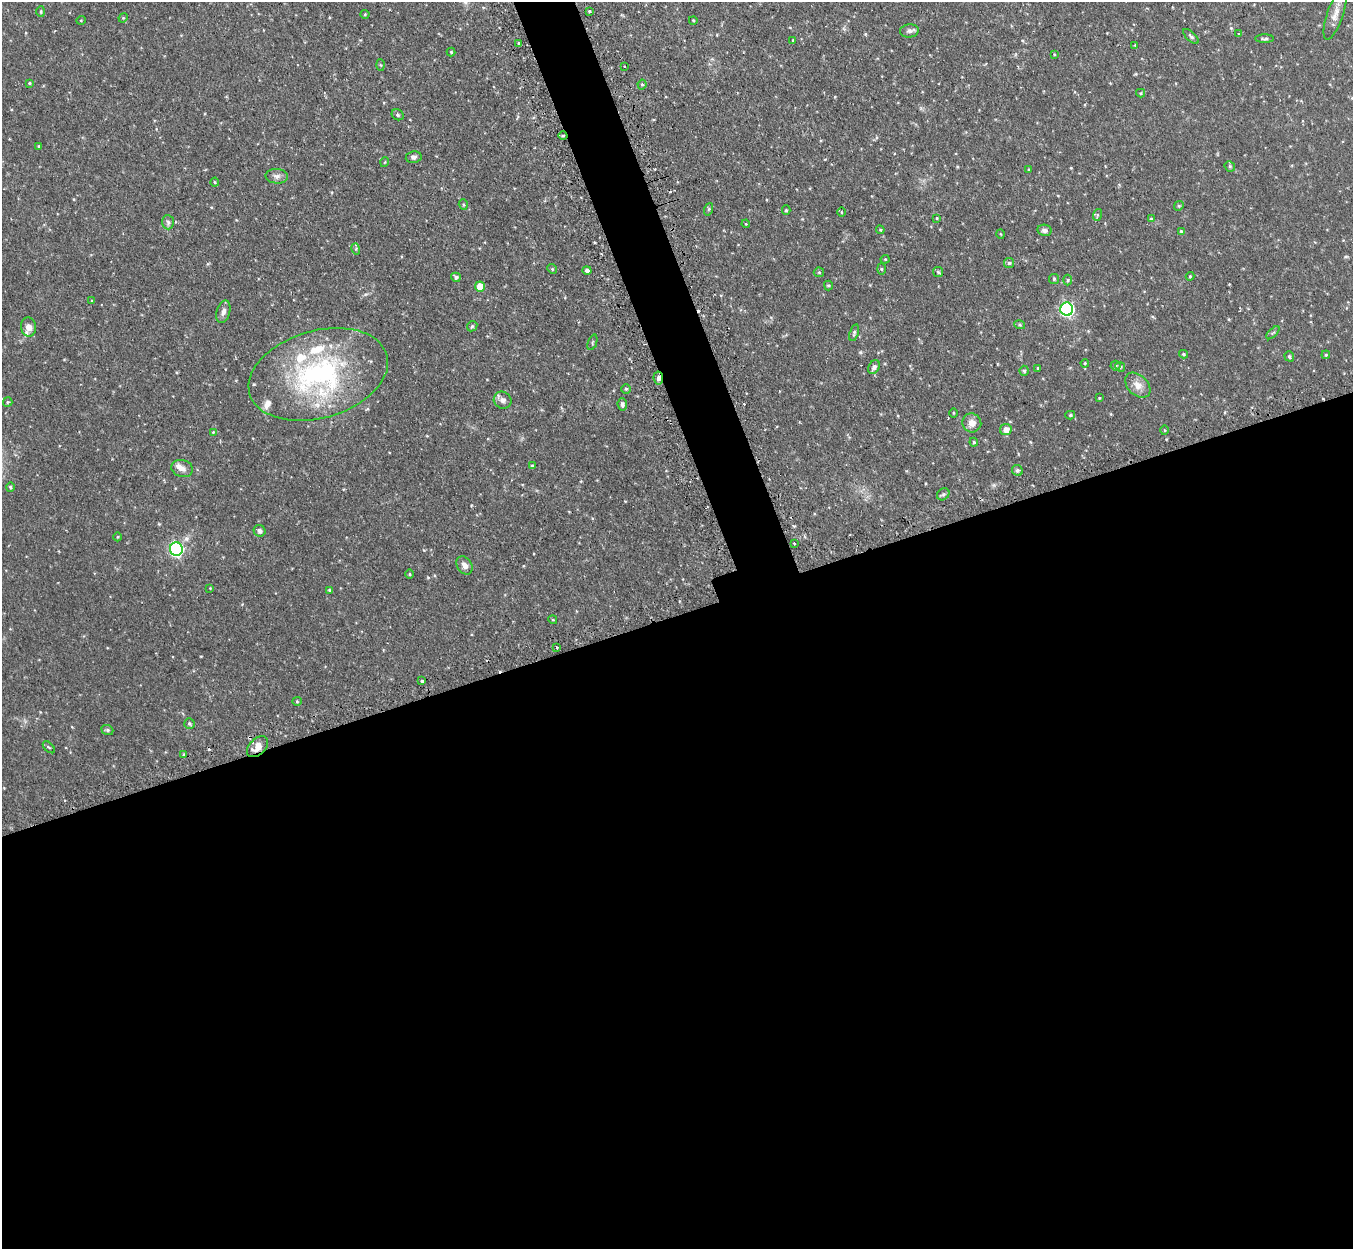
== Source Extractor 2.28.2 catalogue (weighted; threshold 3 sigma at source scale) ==
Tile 15 of 4 x 4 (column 3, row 4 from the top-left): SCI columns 2744-4094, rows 175-1421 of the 5485 x 5464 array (HDU 1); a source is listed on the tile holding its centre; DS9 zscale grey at full resolution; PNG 1355 x 1251 px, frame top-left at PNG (2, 2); each listed source drawn as its Kron ellipse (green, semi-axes under 4 px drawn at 4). Shown black and unused: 53% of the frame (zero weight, under 2 of 3 exposures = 4% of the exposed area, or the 3 px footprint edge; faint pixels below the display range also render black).
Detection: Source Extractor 2.28.2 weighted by HDU 2 'WHT'; one run over the whole footprint, this tile lists its part. Background 0.0971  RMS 0.0069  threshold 0.0311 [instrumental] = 3 sigma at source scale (4.5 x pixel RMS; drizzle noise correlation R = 1.50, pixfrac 1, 0.05/0.05 arcsec/px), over >= 5 px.
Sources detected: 121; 2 cosmic-ray / hot-pixel residue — neither listed nor drawn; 6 inside a brighter listed object's ellipse — not listed separately; the other 113 listed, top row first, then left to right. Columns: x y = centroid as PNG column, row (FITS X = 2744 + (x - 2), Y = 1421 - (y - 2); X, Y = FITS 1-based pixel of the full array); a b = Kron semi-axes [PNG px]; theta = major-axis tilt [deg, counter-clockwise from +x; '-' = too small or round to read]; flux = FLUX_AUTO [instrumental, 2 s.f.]
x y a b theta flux
41 11 5 4 - 0.9
590 11 3 3 - 3.2
365 14 4 4 - 0.66
1335 14 27 8 71 7.1
123 18 5 4 - 0.63
81 20 5 3 - 0.61
693 20 4 3 - 0.57
909 31 9 6 6 2.2
1239 33 3 2 - 0.68
1191 36 10 4 -43 1.4
1265 39 9 4 0 1.4
793 40 3 2 - 0.55
519 44 4 3 - 1.5
1135 45 4 3 - 0.55
451 52 4 4 - 0.75
1054 54 4 3 - 0.54
381 65 5 3 - 0.59
624 66 2 2 - 0.47
29 83 4 3 - 0.7
642 84 5 4 - 0.89
1141 93 4 4 - 0.74
398 115 6 5 - 1.2
563 136 4 3 - 0.84
39 146 3 3 - 0.67
414 157 8 6 7 1.9
385 162 5 3 - 0.56
1230 166 5 5 - 1
1029 169 4 3 - 0.62
277 176 11 7 -3 2.9
215 182 4 4 - 0.66
463 205 5 4 - 0.92
1179 206 5 4 - 0.76
709 209 6 4 71 0.74
786 210 5 4 - 0.87
841 212 5 3 - 0.59
1097 215 6 4 72 0.87
937 218 4 3 - 0.57
1151 219 4 3 - 0.66
168 222 7 6 - 1.6
746 224 4 3 - 0.5
880 230 4 4 - 0.72
1044 230 7 5 -11 2
1181 231 3 3 - 0.76
1000 234 4 3 - 0.56
356 249 6 4 -73 0.9
885 259 4 4 - 0.69
1009 263 5 5 - 1.2
552 269 5 4 - 0.85
881 269 5 4 - 0.79
587 270 5 4 - 1.9
819 272 5 5 - 0.83
938 272 5 5 - 1.1
1190 276 4 4 - 0.64
456 277 5 4 - 1.9
1054 279 5 5 - 0.76
1068 280 5 3 - 0.72
828 285 5 4 - 0.91
480 287 5 5 - 11
92 301 3 3 - 0.6
1067 309 7 6 - 120
223 312 12 6 74 2.6
1020 325 5 3 - 0.92
472 326 6 4 45 0.9
28 327 9 7 -81 4.3
854 333 9 4 72 1.5
1273 333 8 3 44 0.83
592 342 8 2 69 0.68
1183 354 4 3 - 0.96
1326 355 4 4 - 0.74
1289 356 5 4 - 1.1
1085 363 4 3 - 0.64
1116 366 5 5 - 1
874 367 7 5 59 2.5
1120 367 5 4 - 0.9
1038 368 4 3 - 0.71
1024 371 5 4 - 1.1
318 374 71 43 16 120
658 378 6 5 - 2.5
1138 385 15 10 -44 5.8
626 389 5 5 - 0.98
1099 398 3 3 - 0.54
503 400 9 8 - 3
8 402 5 4 - 0.76
622 404 6 4 -84 2
954 413 4 3 - 0.55
1070 415 5 4 - 0.95
972 423 9 9 - 4.9
1006 430 6 5 - 4.7
1165 430 5 3 - 0.63
213 432 4 4 - 0.61
974 442 4 3 - 0.76
532 466 4 4 - 1.1
182 469 11 8 -16 3.5
1017 470 6 5 - 1.5
10 487 4 3 - 1.3
943 494 7 5 44 1.3
259 531 6 5 - 1.8
117 537 4 3 - 0.56
794 543 2 2 - 0.75
176 549 7 6 - 120
464 565 10 7 -56 3.6
410 574 5 3 - 0.63
210 588 3 3 - 0.5
329 590 4 4 - 0.79
553 620 4 3 - 0.64
557 648 3 3 - 1.1
422 681 3 3 - 2.6
297 701 4 4 - 0.72
189 724 5 5 - 1.2
107 730 6 4 -21 1.2
49 747 7 3 -45 0.69
257 747 12 8 44 6
184 754 4 3 - 0.84
Overlapping masked pixels (flux is a lower limit): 4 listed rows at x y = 563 136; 480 287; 658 378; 257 747
Isophote crosses this tile's border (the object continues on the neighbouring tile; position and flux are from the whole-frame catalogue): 1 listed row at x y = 1335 14